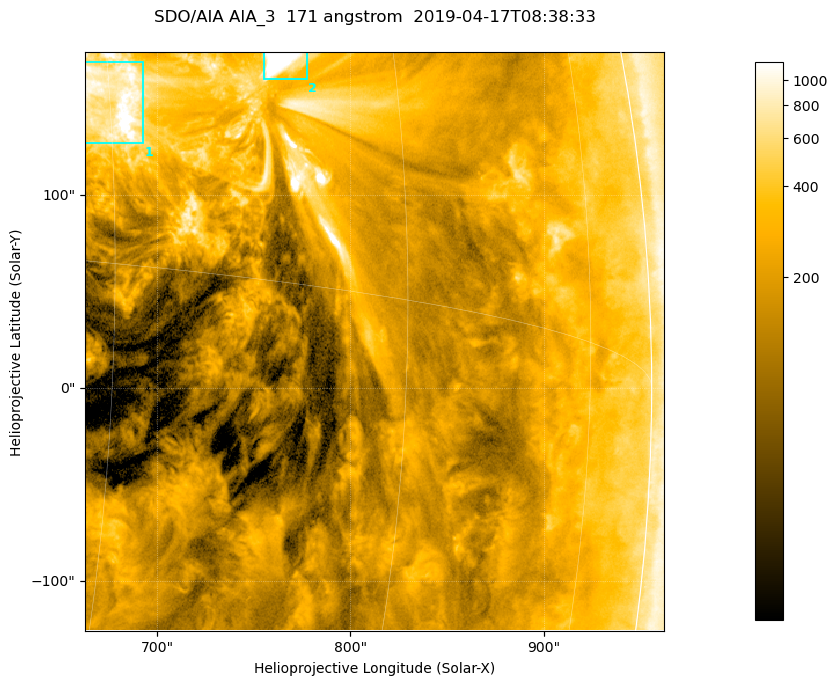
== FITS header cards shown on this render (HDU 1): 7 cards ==
TELESCOP= 'SDO/AIA '           / For AIA: SDO/AIA
INSTRUME= 'AIA_3   '           / For AIA: AIA_ATA1, AIA_ATA2, AIA_ATA3 or AIA_AT
WAVELNTH=                  171 / [angstrom] Wavelength
WAVEUNIT= 'angstrom'           / Wavelength unit: angstrom
DATE-OBS= '2019-04-17T08:38:33.347' / [ISO] Date when observation started; ISO 8
CTYPE1  = 'HPLN-TAN'           / CTYPE1; Typically HPLN
CTYPE2  = 'HPLT-TAN'           / CTYPE2; Typically HPLT

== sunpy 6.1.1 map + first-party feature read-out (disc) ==
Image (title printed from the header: SDO/AIA AIA_3  171 angstrom  2019-04-17T08:38:33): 500 x 500 px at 0.599 arcsec/px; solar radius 956 arcsec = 1595 px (partial field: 3.0% of the solar disc is inside the frame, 96% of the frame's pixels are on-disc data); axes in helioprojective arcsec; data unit not stated in the header (colour bar unlabelled)
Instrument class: DISC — disc imager (sunpy class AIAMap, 171 A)
Bright regions (active regions / flare kernels): reference = the on-disc median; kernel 5 px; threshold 5 sigma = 566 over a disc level ~192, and >= 1.15x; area >= 250 px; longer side >= 6 px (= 3.6 arcsec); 2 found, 2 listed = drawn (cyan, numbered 1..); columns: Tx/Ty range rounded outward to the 2 arcsec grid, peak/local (2 s.f.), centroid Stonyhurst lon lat
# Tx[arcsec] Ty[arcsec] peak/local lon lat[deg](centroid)
1 662..694 126..170 9.4 +45 +5
2 754..778 160..174 17 +53 +7
Off-limb structures (1.02-1.3 R_sun): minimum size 125 px: none found